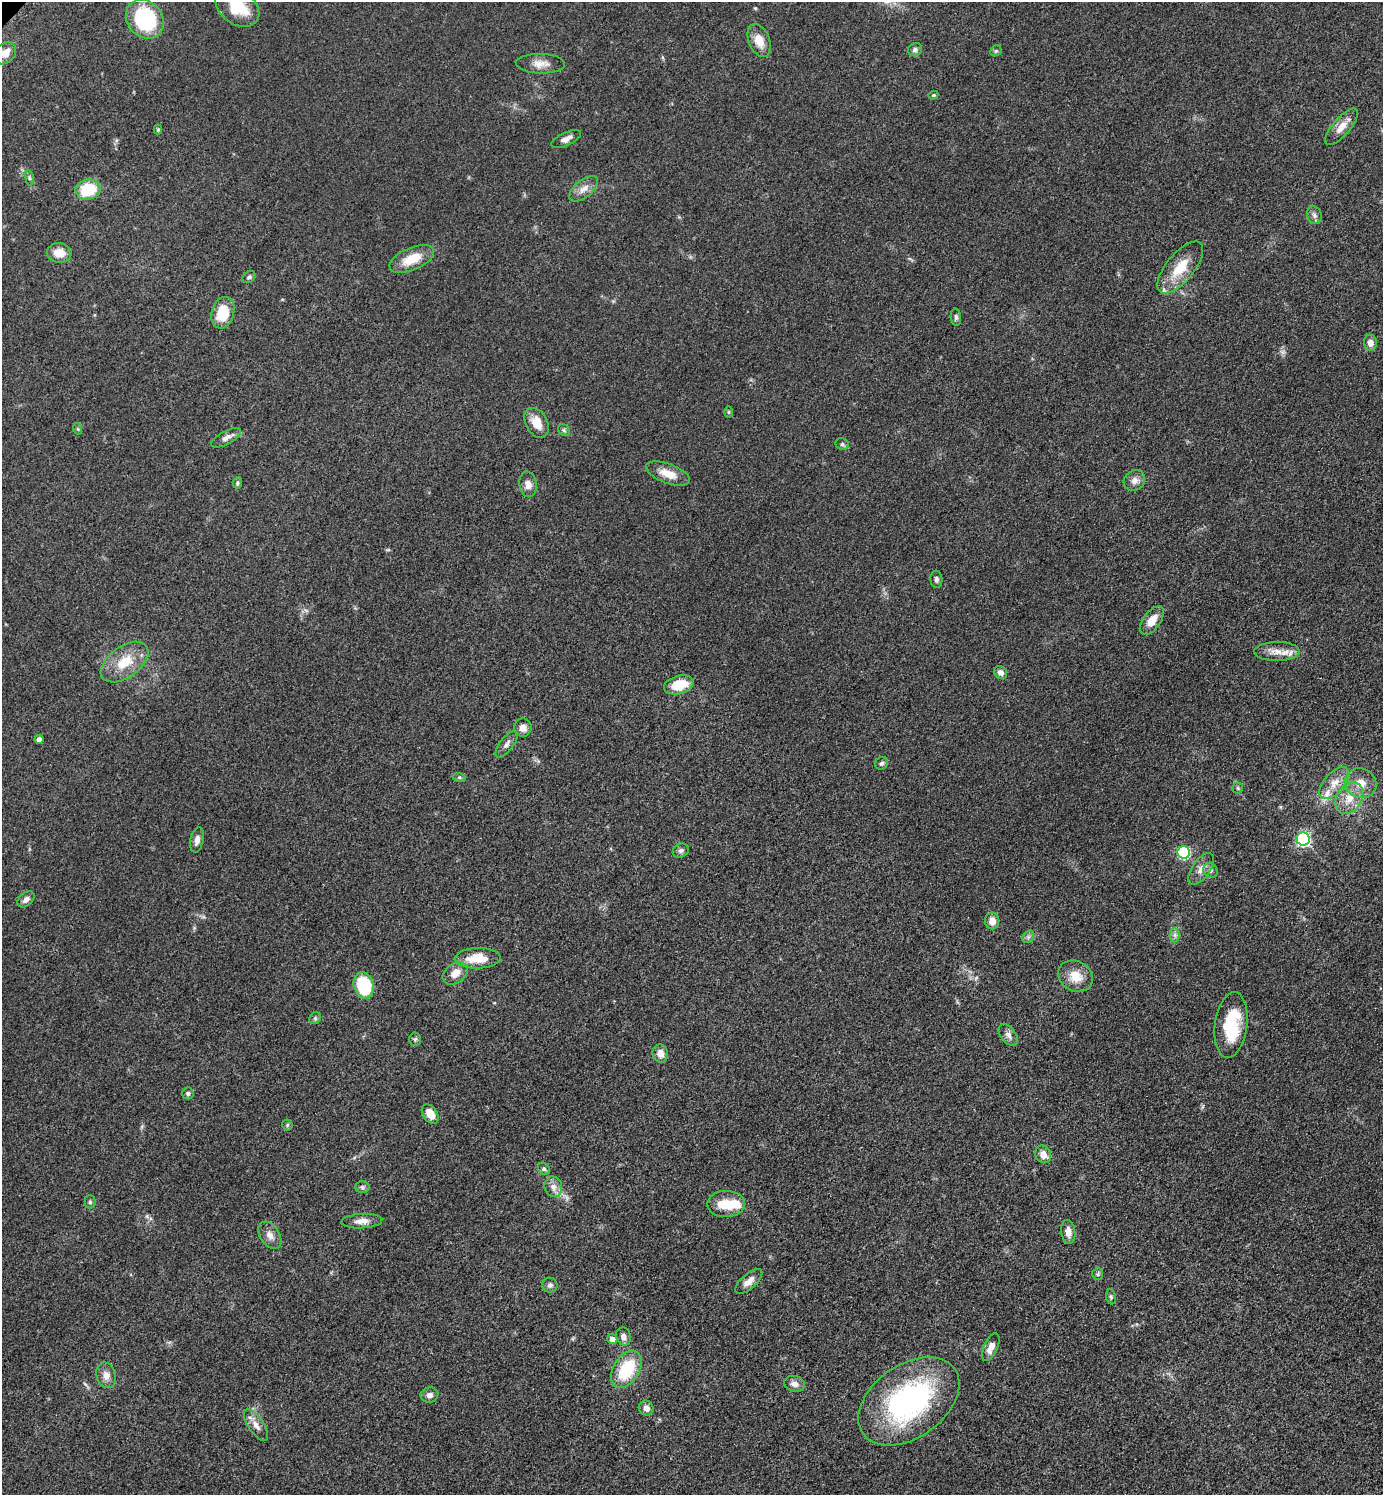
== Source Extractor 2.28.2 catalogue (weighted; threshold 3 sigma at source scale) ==
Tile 6 of 4 x 4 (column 2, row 2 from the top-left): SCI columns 1592-2972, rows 3006-4498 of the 6049 x 6048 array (HDU 1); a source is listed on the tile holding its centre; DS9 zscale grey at full resolution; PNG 1385 x 1497 px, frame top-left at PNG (2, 2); each listed source drawn as its Kron ellipse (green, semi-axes under 4 px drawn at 4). Shown black and unused: <1% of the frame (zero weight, under 3 of 5 exposures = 4% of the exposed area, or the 3 px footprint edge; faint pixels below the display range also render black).
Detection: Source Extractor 2.28.2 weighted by HDU 2 'WHT'; one run over the whole footprint, this tile lists its part. Background 0.05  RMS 0.0054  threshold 0.0244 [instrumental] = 3 sigma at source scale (4.5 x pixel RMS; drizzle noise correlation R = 1.50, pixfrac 1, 0.05/0.05 arcsec/px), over >= 5 px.
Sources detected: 94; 1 inside a brighter object's white glare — neither listed nor drawn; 1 inside a brighter listed object's ellipse — not listed separately; the other 92 listed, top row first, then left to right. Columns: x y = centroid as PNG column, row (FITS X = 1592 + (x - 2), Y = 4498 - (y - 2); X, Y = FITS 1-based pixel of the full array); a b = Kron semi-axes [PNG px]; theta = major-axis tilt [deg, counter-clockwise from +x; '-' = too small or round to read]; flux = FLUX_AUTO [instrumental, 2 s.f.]
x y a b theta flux
237 7 24 17 -37 21
145 19 21 17 -49 48
759 40 17 10 -66 8.3
915 50 7 6 - 1.6
996 51 6 5 - 0.8
5 53 12 9 47 6.7
540 64 24 10 -2 5.6
933 95 5 4 - 0.58
1341 127 23 8 49 6.1
158 130 5 4 - 0.62
566 139 16 6 26 3.2
29 178 8 4 -81 1
88 189 12 10 12 23
584 189 17 8 39 4.8
1314 215 9 7 -66 1.9
59 253 12 9 -7 7.6
412 259 24 11 24 13
1180 268 32 14 50 15
249 277 7 5 41 1.2
223 313 16 11 75 16
956 317 8 5 -83 1.2
1370 343 8 6 -84 3.6
729 412 6 4 90 0.64
537 423 16 10 -61 7.6
78 429 6 3 -71 0.64
564 430 6 5 - 0.91
226 438 16 6 29 3.2
842 444 7 5 -26 1.1
668 474 23 9 -20 8.5
1134 480 11 10 - 3.5
237 483 5 4 - 1.2
528 484 13 8 -80 3.9
936 579 9 6 -88 1.5
1152 621 16 8 54 6.5
1277 651 23 9 1 6.5
125 662 27 15 36 16
1001 673 7 6 - 2.6
679 685 15 9 14 13
523 728 9 8 - 3.7
39 739 4 4 - 3.2
506 744 16 6 52 2.6
882 763 7 6 - 1.3
459 777 6 4 -18 0.78
1334 783 19 10 49 7.5
1361 783 16 14 -28 8.8
1238 788 5 5 - 0.7
1349 798 17 12 58 9.1
1303 839 6 6 - 100
197 840 13 6 79 3
681 851 8 7 - 1.7
1184 852 6 6 - 56
1201 869 18 9 55 4.4
1210 870 8 7 - 1.5
26 899 10 6 41 2.5
992 921 8 7 - 5.4
1175 935 7 5 -89 1.6
1028 937 7 5 47 1.4
478 958 22 10 1 13
455 973 13 9 35 5.8
1076 976 18 15 -30 9.4
364 985 13 10 -75 32
315 1018 6 5 - 1.1
1231 1025 33 16 83 30
1008 1035 12 7 -51 2.9
415 1039 7 5 87 1
660 1053 9 7 -71 4.4
188 1093 6 5 - 1.1
430 1114 11 7 -55 5.8
287 1125 5 5 - 0.76
1043 1154 9 7 -59 4.3
544 1169 6 5 - 1.1
362 1187 7 6 - 1.2
553 1187 10 9 - 3.6
90 1202 6 5 - 1.1
726 1204 19 13 1 12
362 1221 20 7 3 4.2
1068 1232 12 7 -82 4.1
270 1235 15 9 -56 3.8
1098 1274 6 5 - 0.89
749 1281 17 7 41 4.4
550 1285 8 7 - 1.6
1111 1297 7 5 -79 0.98
623 1336 9 7 -75 3
612 1339 5 4 - 3.4
991 1347 15 6 66 4.8
626 1369 20 13 58 27
106 1375 13 9 -76 4.2
794 1384 10 8 -15 3.2
429 1395 9 7 11 2.6
909 1401 56 36 36 110
646 1408 7 7 - 3.4
256 1425 18 7 -56 4.4
Isophote crosses this tile's border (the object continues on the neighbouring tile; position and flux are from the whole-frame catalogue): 2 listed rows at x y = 237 7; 5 53